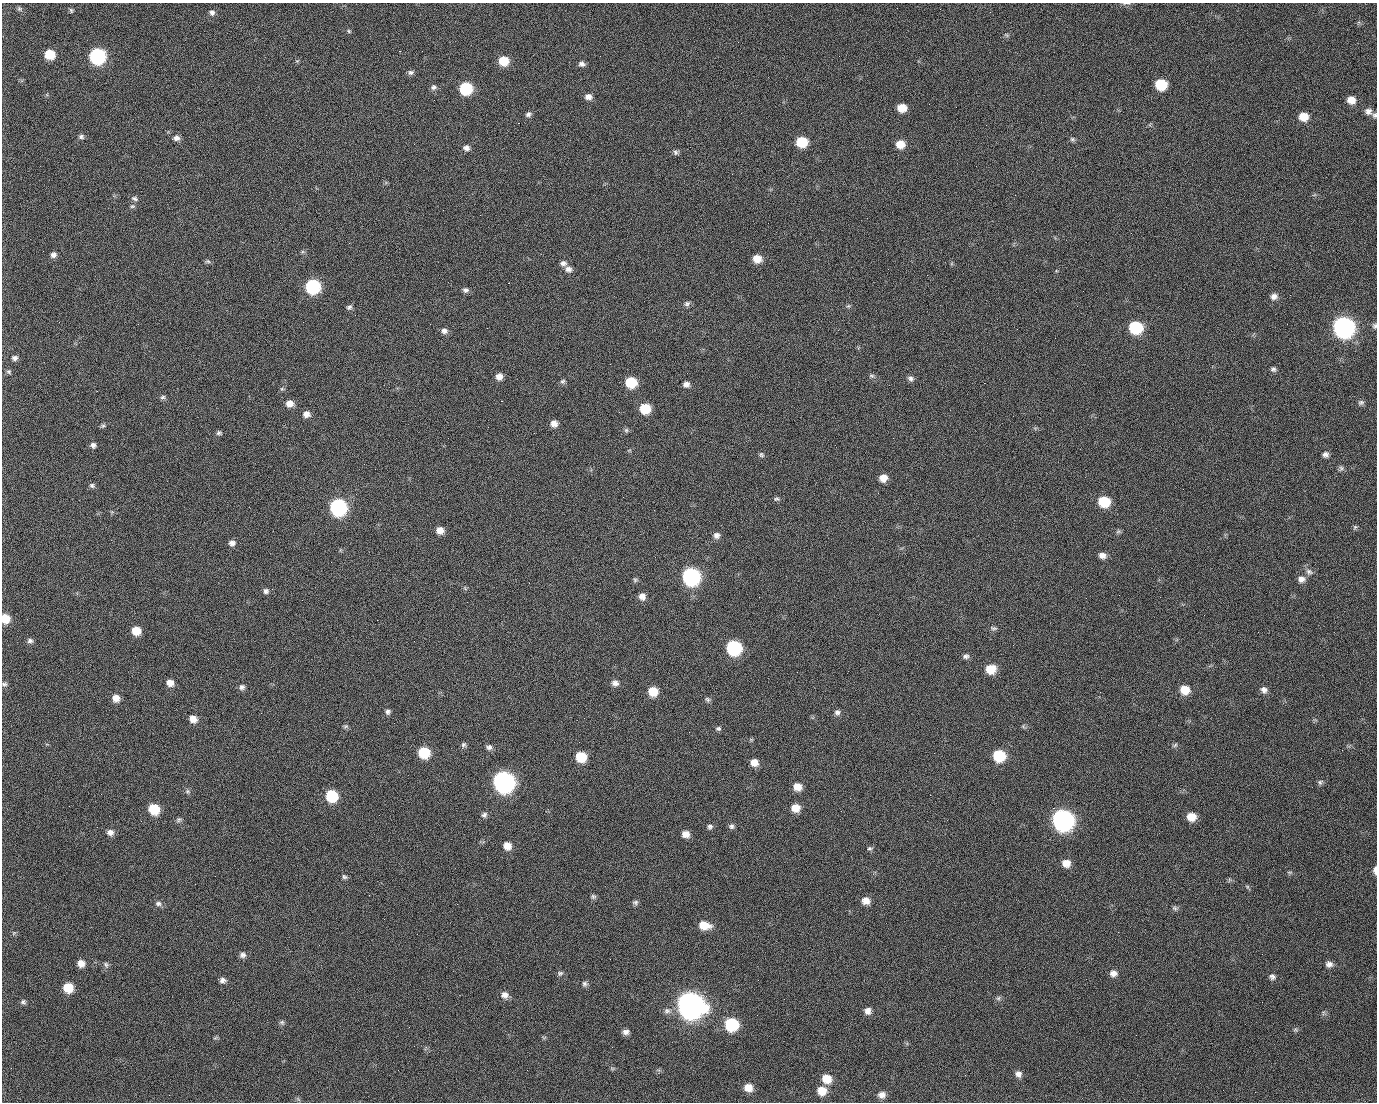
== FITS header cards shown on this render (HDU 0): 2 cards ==
NAXIS1  =                 1375 / length of data axis 1
NAXIS2  =                 1100 / length of data axis 2

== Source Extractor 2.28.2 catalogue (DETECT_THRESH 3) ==
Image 1375 x 1100 px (HDU 0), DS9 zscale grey, 1 PNG px = 1 image px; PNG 1379 x 1104 px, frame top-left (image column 1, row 1100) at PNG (2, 3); no overlay
Background 1530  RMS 33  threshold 99.4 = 3 sigma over >= 5 px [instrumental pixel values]
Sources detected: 204; all 204 listed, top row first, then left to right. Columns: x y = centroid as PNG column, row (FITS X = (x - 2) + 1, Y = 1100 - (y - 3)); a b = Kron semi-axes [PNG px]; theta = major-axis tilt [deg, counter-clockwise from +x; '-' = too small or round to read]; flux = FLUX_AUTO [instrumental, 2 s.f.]
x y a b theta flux
1126 3 13 3 0 4.6e+03
19 9 7 5 -44 4.0e+03
71 12 4 3 - 6.1e+03
990 12 3 2 - 2.1e+03
212 13 8 7 - 7.8e+03
349 31 5 4 - 2.9e+03
399 51 2 2 - 2.7e+04
50 54 8 7 - 6.7e+04
97 56 9 8 - 4.6e+05
504 61 8 8 - 5.4e+04
582 64 7 6 - 7.6e+03
411 72 7 6 - 6.2e+03
1161 84 8 8 - 9.7e+04
433 87 8 7 - 6.5e+03
466 88 8 8 - 1.6e+05
588 97 8 6 -3 1.2e+04
498 99 2 2 - 1.4e+03
434 100 2 2 - 4.7e+03
1351 100 8 7 - 2.4e+04
902 108 8 7 - 3.3e+04
1368 111 10 8 -31 1.2e+04
528 114 7 5 32 6.3e+03
1375 115 7 6 - 5.0e+03
1303 117 9 8 - 3.3e+04
518 123 2 2 - 3.8e+04
81 137 7 6 - 5.7e+03
176 138 8 7 - 1.0e+04
1072 139 7 6 - 4.7e+03
802 142 8 7 - 8.3e+04
900 144 8 8 - 2.9e+04
466 148 8 7 - 9.4e+03
676 152 7 7 - 5.4e+03
1015 195 2 2 - 7.5e+03
135 199 10 6 -27 6.0e+03
132 206 7 5 20 4.1e+03
349 243 2 2 - 1.0e+03
53 255 7 7 - 8.6e+03
757 259 8 7 - 3.0e+04
208 261 8 5 -3 4.3e+03
563 263 8 7 - 8.6e+03
568 269 9 7 -16 1.1e+04
927 275 2 2 - 8.8e+02
508 283 2 2 - 5.7e+04
313 286 9 8 - 2.9e+05
465 290 8 6 -9 6.7e+03
1083 291 2 2 - 3.5e+03
1290 295 3 2 - 2.7e+03
1274 296 9 8 - 1.1e+04
687 304 9 7 31 6.3e+03
848 306 5 5 - 3.5e+03
349 307 8 6 31 5.6e+03
355 315 2 2 - 1.0e+03
59 322 3 2 - 1.6e+03
1287 324 2 2 - 1.3e+03
1375 326 7 6 - 5.4e+03
1135 327 9 8 - 1.6e+05
1343 327 10 10 - 1.3e+06
444 331 9 7 -12 9.4e+03
14 358 8 7 - 7.6e+03
1273 369 6 6 - 5.8e+03
9 372 7 6 - 4.3e+03
499 376 7 7 - 1.5e+04
872 376 7 4 -6 4.0e+03
910 378 8 7 - 7.2e+03
563 381 7 6 - 5.0e+03
631 382 8 8 - 8.5e+04
984 383 2 2 - 2.4e+04
686 384 7 6 - 9.9e+03
97 391 3 2 - 1.7e+03
163 397 7 5 17 4.8e+03
501 401 3 2 - 5.9e+04
290 403 8 7 - 1.8e+04
1361 403 8 7 - 6.1e+03
645 408 8 8 - 6.5e+04
619 412 2 2 - 1.1e+03
306 414 8 7 - 1.3e+04
554 424 7 7 - 1.4e+04
103 426 7 5 47 4.0e+03
626 430 7 6 - 4.2e+03
219 433 7 6 - 5.0e+03
534 433 2 2 - 1.0e+03
93 445 7 7 - 7.3e+03
1325 454 7 7 - 8.4e+03
761 455 7 6 - 4.6e+03
1341 468 8 7 - 5.7e+03
883 478 8 8 - 2.0e+04
92 485 8 6 -31 5.7e+03
623 497 2 2 - 3.6e+03
776 499 8 6 8 4.7e+03
1104 501 9 8 - 8.3e+04
338 507 9 9 - 5.2e+05
1355 527 6 5 - 3.7e+03
440 530 8 7 - 1.9e+04
1118 531 6 6 - 4.3e+03
716 535 8 8 - 9.6e+03
232 543 8 7 - 9.5e+03
1102 556 8 7 - 1.3e+04
1309 572 10 7 -31 9.3e+03
691 576 10 9 - 6.1e+05
1301 579 10 9 - 1.2e+04
635 580 6 6 - 3.9e+03
465 588 6 4 -56 3.3e+03
266 591 6 6 - 6.4e+03
642 596 8 7 - 1.3e+04
5 619 8 7 - 4.0e+04
27 619 3 2 - 2.4e+03
377 620 2 2 - 1.3e+04
993 628 9 6 -10 5.0e+03
136 631 8 7 - 3.7e+04
30 641 7 6 - 6.4e+03
734 648 9 9 - 2.9e+05
966 656 8 6 10 6.6e+03
991 669 10 8 -3 4.3e+04
170 683 8 7 - 1.7e+04
615 683 9 7 0 1.0e+04
4 684 7 6 - 4.8e+03
242 687 7 7 - 7.2e+03
1185 690 9 9 - 3.5e+04
1264 690 9 8 - 1.0e+04
653 691 9 8 - 4.2e+04
116 698 8 8 - 1.9e+04
707 699 7 6 - 4.7e+03
388 712 6 6 - 6.4e+03
837 712 7 7 - 7.4e+03
193 719 9 7 -34 1.8e+04
346 726 7 5 2 4.2e+03
1023 726 7 4 -57 3.2e+03
718 728 7 5 0 4.6e+03
463 745 9 6 63 5.4e+03
1175 745 7 4 45 3.6e+03
489 747 9 7 -4 7.3e+03
424 752 8 8 - 8.9e+04
934 753 2 2 - 2.2e+03
999 756 9 8 - 1.1e+05
581 757 8 8 - 6.5e+04
754 762 8 7 - 1.9e+04
504 782 10 9 - 1.4e+06
1320 782 7 6 - 5.2e+03
797 787 9 8 - 2.2e+04
188 791 7 7 - 5.2e+03
101 794 3 2 - 2.7e+03
930 795 2 2 - 9.3e+03
332 796 8 8 - 1.2e+05
69 806 2 2 - 8.6e+02
795 808 8 8 - 2.6e+04
1053 808 2 2 - 1.9e+04
154 809 9 8 - 6.8e+04
484 815 8 7 - 6.8e+03
1191 817 9 8 - 2.9e+04
178 820 7 6 - 5.0e+03
1062 820 10 10 - 1.3e+06
731 826 7 7 - 6.0e+03
710 827 7 6 - 5.5e+03
110 832 8 7 - 1.1e+04
686 834 8 7 - 1.7e+04
507 846 8 8 - 2.3e+04
870 848 7 5 1 4.3e+03
1066 863 9 8 - 2.1e+04
1375 870 8 4 90 1.1e+04
1289 872 8 4 0 3.4e+03
344 877 7 5 -34 4.6e+03
1247 886 6 4 -19 3.1e+03
593 896 7 7 - 4.9e+03
866 901 9 8 - 1.8e+04
635 902 8 6 5 5.3e+03
158 903 9 7 -2 7.6e+03
457 904 3 2 - 2.1e+03
1175 908 8 6 -17 5.2e+03
704 925 12 8 -10 3.9e+04
1118 932 2 2 - 3.0e+03
14 933 6 3 71 2.6e+03
243 955 8 7 - 8.3e+03
610 959 2 2 - 2.9e+03
81 963 7 7 - 1.6e+04
106 964 8 5 -51 5.1e+03
1329 964 9 8 - 1.0e+04
560 973 8 6 30 4.9e+03
1113 973 9 8 - 1.2e+04
1272 977 9 7 -21 7.4e+03
223 980 7 6 - 8.3e+03
758 980 2 2 - 2.1e+03
585 984 8 7 - 6.2e+03
68 988 8 8 - 5.4e+04
505 995 9 9 - 1.3e+04
998 998 7 6 - 5.2e+03
23 1002 7 6 - 4.9e+03
690 1005 12 11 - 3.2e+06
667 1011 10 8 10 1.0e+04
868 1011 8 7 - 1.2e+04
1323 1013 7 4 73 3.7e+03
757 1015 2 2 - 1.2e+03
282 1022 7 6 - 4.8e+03
731 1024 9 8 - 1.7e+05
1295 1030 7 4 0 3.6e+03
626 1032 8 7 - 9.9e+03
1136 1035 2 2 - 9.3e+02
215 1038 7 4 18 3.0e+03
612 1068 7 4 -19 3.2e+03
1018 1074 8 8 - 1.0e+04
827 1079 10 9 - 3.4e+04
748 1088 9 8 - 2.7e+04
822 1091 9 9 - 3.3e+04
169 1095 2 2 - 6.4e+03
882 1095 9 8 - 1.4e+04
At the frame edge (FLAGS 8, measured only in part): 5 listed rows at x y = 1126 3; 1375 115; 1375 326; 5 619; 1375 870